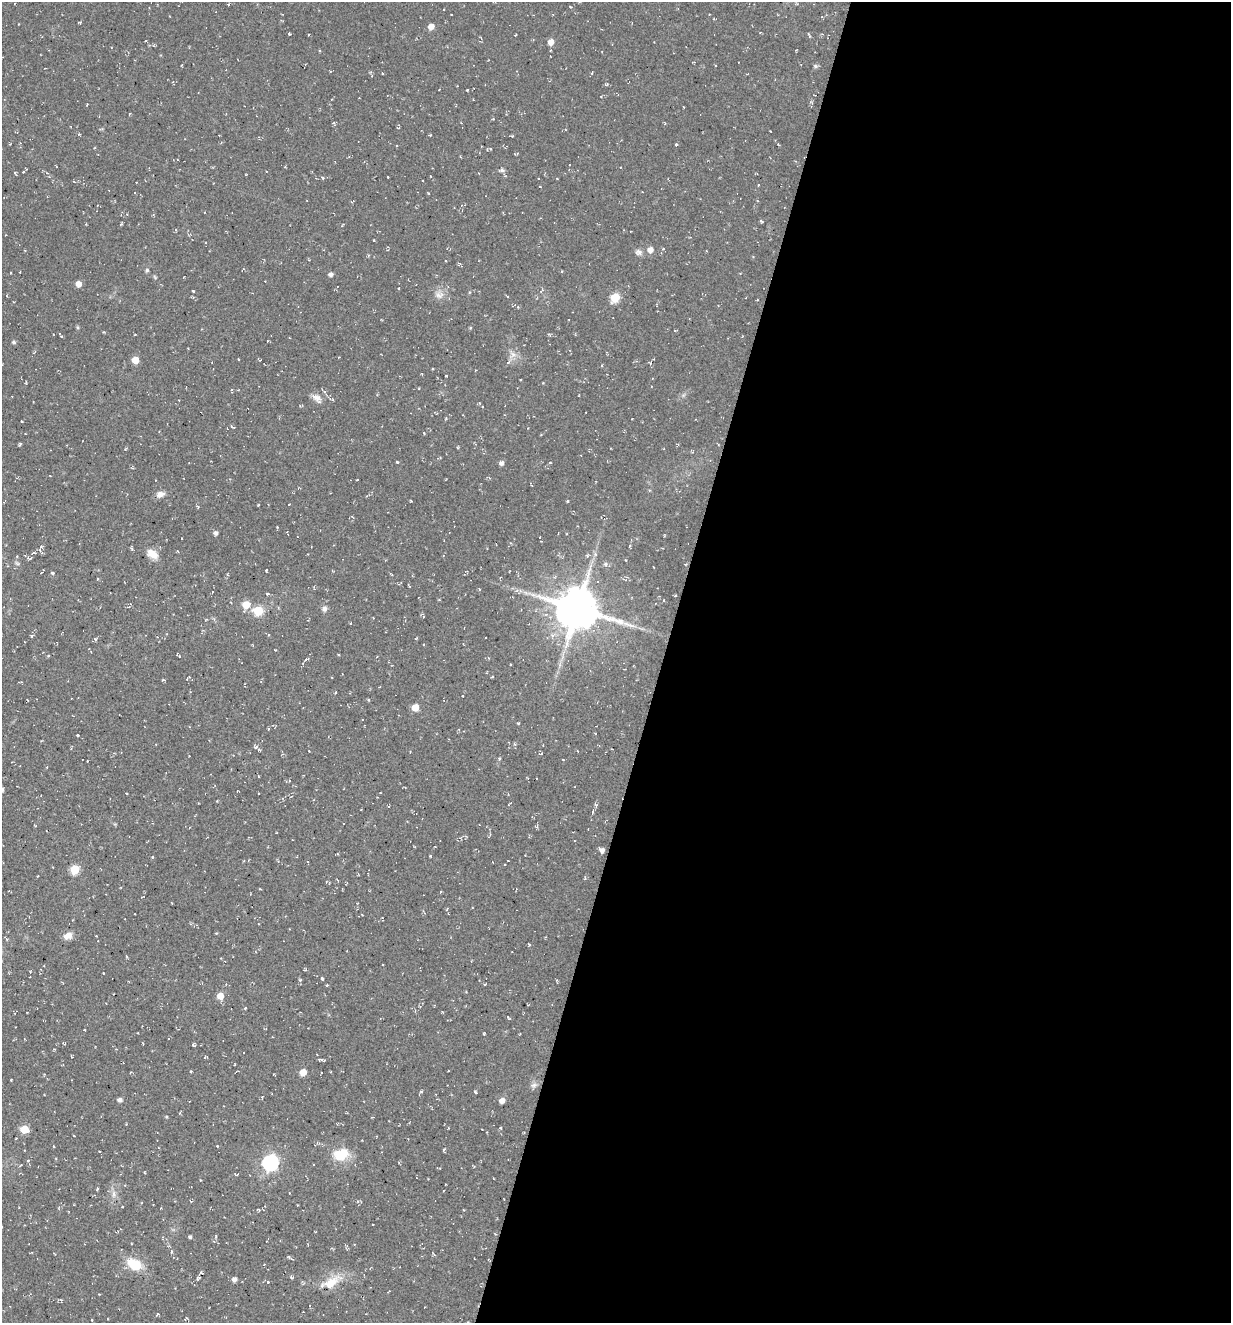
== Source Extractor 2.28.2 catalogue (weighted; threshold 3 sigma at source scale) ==
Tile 12 of 4 x 4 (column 4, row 3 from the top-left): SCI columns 3943-5171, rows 1343-2663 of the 5354 x 5304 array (HDU 1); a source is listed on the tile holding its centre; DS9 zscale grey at full resolution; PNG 1233 x 1325 px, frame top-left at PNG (2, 2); no overlay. Shown black and unused: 46% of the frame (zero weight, under 2 of 3 exposures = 3% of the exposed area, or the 3 px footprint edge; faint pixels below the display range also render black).
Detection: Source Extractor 2.28.2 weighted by HDU 2 'WHT'; one run over the whole footprint, this tile lists its part. Background 0.0401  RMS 0.011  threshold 0.0517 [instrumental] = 3 sigma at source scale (4.5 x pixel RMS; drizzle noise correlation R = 1.50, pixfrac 1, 0.05/0.05 arcsec/px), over >= 5 px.
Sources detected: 182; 11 cosmic-ray / hot-pixel residue — not listed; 2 inside a brighter listed object's ellipse — not listed separately; the other 169 listed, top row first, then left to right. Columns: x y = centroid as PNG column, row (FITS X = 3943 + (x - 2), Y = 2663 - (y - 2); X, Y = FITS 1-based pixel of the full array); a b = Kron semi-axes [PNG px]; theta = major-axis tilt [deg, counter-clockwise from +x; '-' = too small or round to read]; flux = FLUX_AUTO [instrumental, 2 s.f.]
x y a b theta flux
714 19 3 3 - 0.88
80 22 5 3 - 1
431 26 5 4 - 12
289 34 3 3 - 1.6
809 34 7 3 -65 1.2
308 35 3 2 - 1.5
551 42 5 5 - 9.5
815 66 5 5 - 2.4
592 73 5 3 - 0.98
372 76 5 3 - 1.2
606 85 5 3 - 1.2
467 90 4 2 - 0.81
512 136 4 3 - 0.99
676 144 3 3 - 1.9
569 165 2 2 - 0.63
501 170 10 4 5 2.7
23 172 4 2 - 0.92
323 178 4 4 - 1.2
758 185 3 3 - 0.88
428 193 4 2 - 0.81
352 201 5 3 - 1.1
761 221 5 3 - 1.1
121 224 5 3 - 1.2
650 250 5 5 - 9.2
638 252 9 8 - 4
147 270 5 4 - 1.9
20 272 2 2 - 0.95
331 274 4 4 - 4
78 284 5 5 - 9.4
399 288 3 3 - 1.6
542 290 6 3 57 1.4
193 291 3 2 - 1.3
439 295 13 9 8 7.5
193 297 4 3 - 0.94
615 297 6 5 - 51
470 328 4 3 - 1.1
59 334 3 2 - 0.71
61 336 3 2 - 0.85
14 342 5 4 - 2.3
513 354 8 6 -43 4.6
238 359 3 2 - 0.93
135 360 5 5 - 21
508 362 6 4 44 2.1
432 369 3 2 - 0.86
475 370 3 2 - 0.83
446 376 2 2 - 1
231 390 4 3 - 1.2
325 392 6 5 - 2.6
317 398 15 9 -48 7.2
21 421 2 2 - 0.94
232 427 7 3 -36 1.4
20 444 4 3 - 1.3
440 457 3 3 - 1
397 462 3 3 - 1.8
550 462 4 3 - 0.87
189 463 3 2 - 0.67
501 463 5 5 - 4.1
160 494 11 8 15 5.7
411 501 4 3 - 0.98
567 501 3 3 - 1
289 504 3 2 - 0.67
277 528 5 2 - 1.3
287 532 4 2 - 1.2
216 533 5 4 - 3.2
540 537 2 2 - 0.92
629 546 5 3 - 1.1
41 547 5 3 - 1.3
132 549 5 3 - 1.4
42 553 4 4 - 1.2
152 554 13 8 -37 13
595 554 6 4 -71 1.9
587 556 5 4 - 1.6
30 558 7 4 8 1.9
17 563 6 4 -19 1.6
605 564 6 5 - 2.1
266 570 3 2 - 0.98
52 573 3 3 - 2.4
228 575 4 3 - 1
97 579 4 3 - 0.83
409 586 5 2 - 0.93
212 592 5 3 - 0.8
267 594 4 4 - 1.1
533 595 7 4 -19 3.2
664 600 3 2 - 1.1
246 605 6 5 - 23
324 609 7 7 - 3.5
577 609 13 12 - 4300
258 611 5 5 - 55
373 618 2 2 - 0.73
351 623 3 2 - 0.7
269 635 5 3 - 1
31 636 4 4 - 1.4
416 638 4 3 - 0.83
95 639 5 3 - 1.4
275 650 2 2 - 0.73
179 656 6 2 -39 1.3
489 658 4 2 - 0.8
307 659 6 3 17 1.6
163 680 4 3 - 1.3
335 692 4 3 - 1.1
27 700 3 2 - 0.85
368 700 4 3 - 0.99
415 707 5 5 - 16
518 723 3 3 - 1
268 729 3 3 - 1.2
77 735 2 2 - 1.1
256 747 7 5 -44 2.8
541 754 4 2 - 0.97
499 759 4 4 - 1.2
563 759 3 2 - 0.96
87 761 3 2 - 1.2
380 793 3 2 - 0.83
509 804 6 2 32 0.89
593 811 6 3 86 1.5
602 850 5 4 - 4.7
430 856 3 2 - 1.3
153 857 3 3 - 1.4
75 869 5 5 - 49
37 876 3 2 - 0.71
260 889 2 2 - 0.85
362 915 4 2 - 0.63
68 936 10 7 22 9
6 939 5 4 - 1.4
305 969 5 3 - 1.3
103 973 3 2 - 0.97
322 979 3 3 - 1.5
327 985 3 3 - 0.84
220 996 5 5 - 16
245 1008 5 3 - 1
508 1017 6 2 -45 1.2
138 1033 2 2 - 0.77
484 1034 3 2 - 1
63 1043 5 3 - 1
143 1044 3 2 - 0.74
194 1045 5 3 - 1.6
54 1049 3 2 - 0.93
322 1060 6 2 -12 2.1
303 1072 5 5 - 15
11 1080 2 2 - 0.88
534 1085 9 6 11 3.7
421 1091 4 4 - 1.4
475 1092 4 2 - 1.3
120 1100 5 4 - 4.3
502 1101 5 4 - 7.7
500 1128 4 3 - 1.2
24 1129 5 5 - 32
524 1133 3 2 - 0.92
74 1136 3 2 - 0.88
53 1146 3 2 - 0.83
217 1146 3 3 - 0.98
444 1150 5 3 - 1.5
99 1151 2 2 - 0.87
341 1154 19 14 18 25
270 1163 7 7 - 290
97 1189 4 3 - 1.2
289 1193 3 2 - 0.68
114 1194 10 5 -90 4.1
122 1207 2 2 - 0.96
258 1210 5 3 - 1.3
190 1237 3 3 - 1.9
171 1251 6 4 -88 1.4
292 1259 6 3 -27 1.2
134 1264 17 10 -30 30
291 1277 5 4 - 1.6
198 1278 9 5 58 2.8
234 1279 5 4 - 4.9
268 1282 4 3 - 0.96
331 1283 27 12 33 21
157 1314 5 3 - 1.2
Unlisted compact peaks at least as high as the median listed source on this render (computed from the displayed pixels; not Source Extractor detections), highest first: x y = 300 980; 529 945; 77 327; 374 240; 125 449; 424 433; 191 1071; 15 173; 216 1236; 650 363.